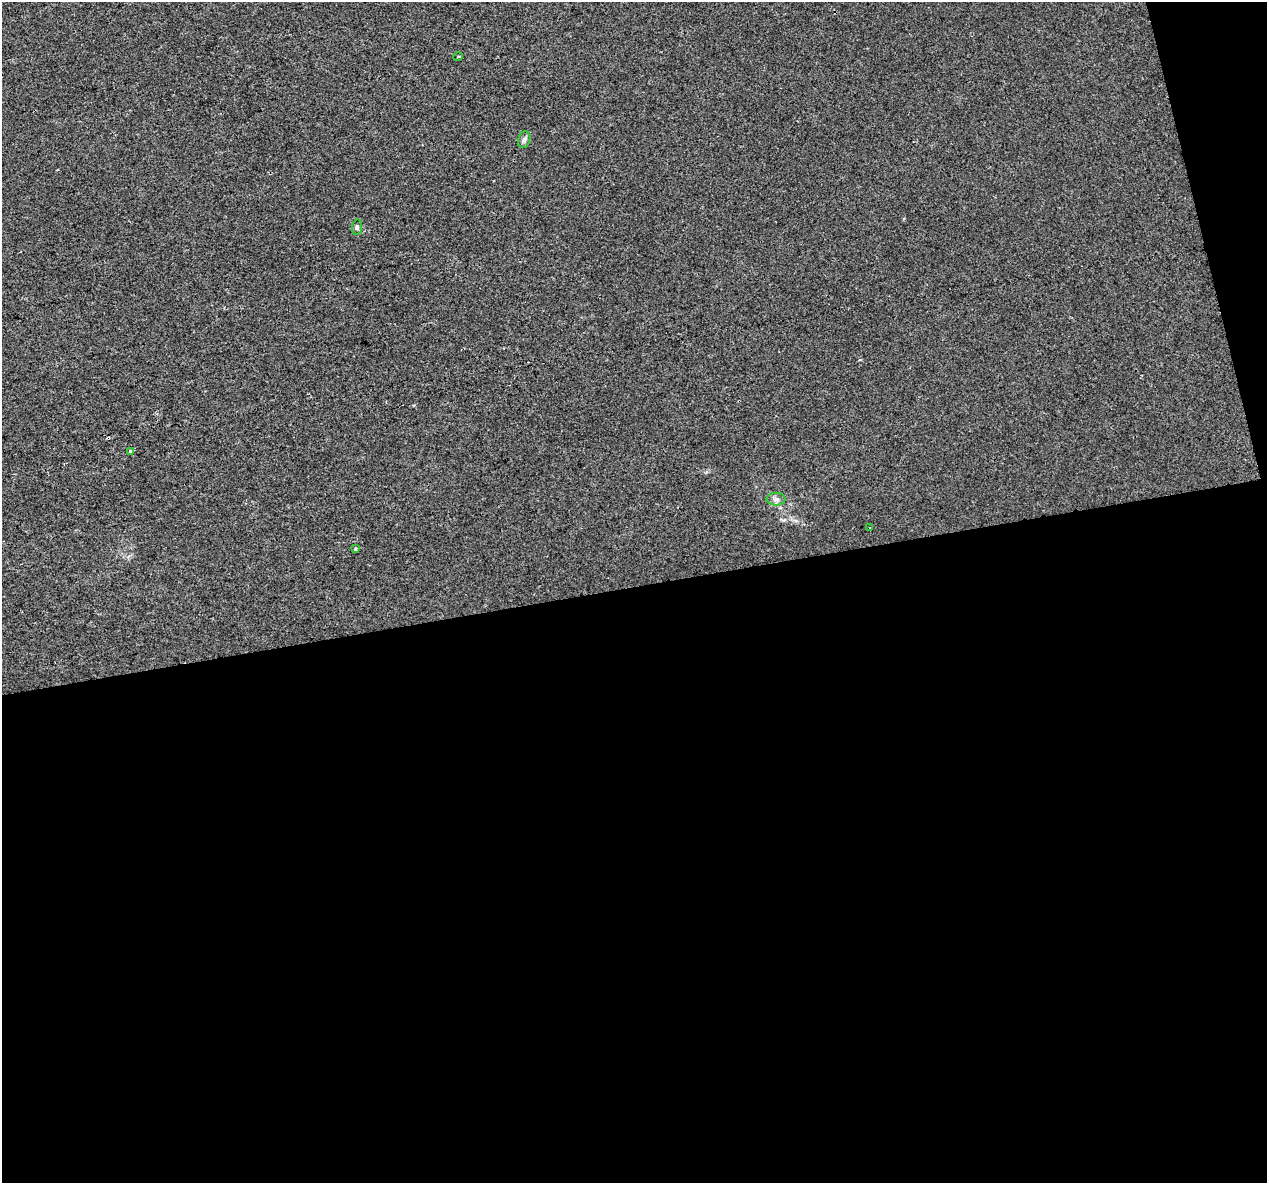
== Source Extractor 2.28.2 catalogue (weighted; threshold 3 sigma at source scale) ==
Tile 16 of 4 x 4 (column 4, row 4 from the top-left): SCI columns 3796-5060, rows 88-1268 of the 5060 x 4850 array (HDU 1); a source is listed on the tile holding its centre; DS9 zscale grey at full resolution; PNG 1269 x 1185 px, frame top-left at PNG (2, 2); each listed source drawn as its Kron ellipse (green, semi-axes under 4 px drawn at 4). Shown black and unused: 52% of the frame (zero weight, under 2 of 3 exposures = <1% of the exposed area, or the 3 px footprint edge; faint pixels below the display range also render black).
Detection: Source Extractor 2.28.2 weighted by HDU 2 'WHT'; one run over the whole footprint, this tile lists its part. Background 0.00547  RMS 0.0046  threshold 0.0208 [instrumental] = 3 sigma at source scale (4.5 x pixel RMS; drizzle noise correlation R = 1.50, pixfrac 1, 0.0396/0.0396 arcsec/px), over >= 5 px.
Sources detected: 9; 2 cosmic-ray / hot-pixel residue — neither listed nor drawn; the other 7 listed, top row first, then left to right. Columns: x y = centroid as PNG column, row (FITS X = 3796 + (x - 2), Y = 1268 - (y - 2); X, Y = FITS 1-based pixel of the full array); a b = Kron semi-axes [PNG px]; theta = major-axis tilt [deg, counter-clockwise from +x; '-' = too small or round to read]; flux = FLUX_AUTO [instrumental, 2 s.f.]
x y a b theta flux
458 57 5 3 - 0.49
524 140 8 6 74 1.1
357 227 8 5 81 0.98
131 451 3 3 - 1.9
776 499 9 6 0 1.6
870 528 3 3 - 0.53
355 549 4 3 - 1.2